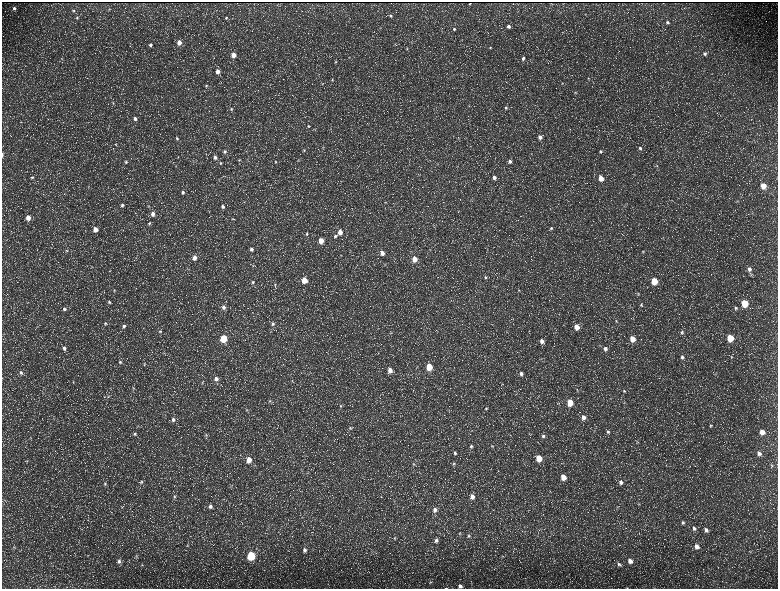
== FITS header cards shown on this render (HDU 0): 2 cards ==
NAXIS1  =                 1552 / length of data axis 1
NAXIS2  =                 1173 / length of data axis 2

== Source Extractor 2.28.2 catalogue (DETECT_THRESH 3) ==
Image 1552 x 1173 px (HDU 0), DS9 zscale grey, zoomed out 1/2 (1 PNG px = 2 x 2 image px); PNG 780 x 591 px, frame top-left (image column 1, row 1173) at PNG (2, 2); no overlay
Background 236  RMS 11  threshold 32.7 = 3 sigma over >= 5 px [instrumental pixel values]
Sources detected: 214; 34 cannot appear on this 1/2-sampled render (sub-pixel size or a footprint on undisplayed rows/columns) and are not listed; the other 180 listed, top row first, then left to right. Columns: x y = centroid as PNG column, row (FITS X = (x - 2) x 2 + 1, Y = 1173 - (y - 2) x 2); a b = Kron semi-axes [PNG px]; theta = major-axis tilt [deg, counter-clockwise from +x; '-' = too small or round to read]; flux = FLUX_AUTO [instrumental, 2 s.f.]
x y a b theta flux
470 4 2 2 - 940
14 8 5 4 - 5400
109 9 4 3 - 1500
73 10 3 3 - 2100
585 14 3 2 - 1100
390 16 4 3 - 2900
77 17 4 4 - 2500
226 18 4 4 - 3100
667 22 4 4 - 3500
508 26 4 3 - 5800
380 28 3 2 - 1100
454 29 4 3 - 2700
179 42 4 3 - 22000
150 45 4 4 - 4300
490 47 4 4 - 2200
407 49 4 2 - 1200
705 54 5 4 - 5100
233 55 4 3 - 21000
523 58 4 4 - 4500
335 62 4 3 - 2200
218 71 4 4 - 15000
588 78 4 3 - 1600
332 80 3 3 - 1800
562 84 4 4 - 2000
206 86 4 3 - 2400
575 92 4 3 - 2100
113 103 5 3 - 2500
506 108 5 4 - 3700
231 109 4 4 - 2900
135 118 5 4 - 6200
308 126 4 3 - 2300
540 137 4 4 - 10000
177 138 4 4 - 3300
459 139 3 3 - 1100
116 145 5 2 - 1600
323 147 3 2 - 1200
640 148 5 4 - 4500
304 150 4 4 - 2400
600 151 4 4 - 3300
225 152 5 4 - 4800
2 154 4 2 - 2200
215 157 4 4 - 6000
239 160 4 3 - 1800
298 160 4 4 - 1900
510 161 4 4 - 5500
126 162 4 4 - 3100
275 162 4 4 - 2300
221 163 4 4 - 2500
657 166 4 3 - 2000
32 177 4 4 - 2800
494 177 4 4 - 8300
601 178 4 4 - 32000
763 186 4 4 - 36000
183 192 4 4 - 4900
385 202 4 3 - 1500
122 205 4 4 - 4500
149 206 3 3 - 1800
223 206 5 4 - 6700
153 214 5 4 - 12000
28 218 4 4 - 20000
233 219 4 3 - 1700
149 223 4 4 - 2600
551 228 4 4 - 3200
95 229 4 4 - 18000
340 232 4 4 - 19000
307 234 4 3 - 2400
335 236 4 4 - 4000
321 240 4 3 - 30000
251 249 4 4 - 5700
67 251 3 2 - 1200
643 252 4 4 - 2900
382 253 4 4 - 15000
341 255 3 2 - 980
194 258 5 4 - 15000
414 259 4 4 - 28000
384 264 4 2 - 1200
253 266 3 3 - 1200
749 269 5 5 - 8500
485 277 4 4 - 3200
304 280 4 4 - 38000
654 281 4 4 - 64000
253 282 4 3 - 3100
275 285 4 3 - 2200
114 290 3 3 - 2000
519 290 4 3 - 2000
638 294 4 3 - 2000
109 302 4 4 - 2500
745 303 4 4 - 87000
641 305 4 4 - 2300
223 307 5 4 - 7100
735 308 5 4 - 4400
64 309 5 4 - 4300
616 321 4 3 - 2100
105 324 5 4 - 2800
273 324 5 4 - 4100
124 326 5 4 - 4900
577 327 4 4 - 22000
160 331 4 4 - 3200
682 332 4 4 - 3200
223 338 4 4 - 89000
730 338 4 4 - 72000
632 339 4 4 - 30000
542 341 4 4 - 9800
64 348 5 4 - 6000
605 349 5 4 - 6600
682 357 5 4 - 4800
731 357 4 4 - 2000
120 362 4 4 - 3400
144 364 5 3 - 2100
429 367 4 4 - 60000
390 370 4 4 - 14000
21 372 5 4 - 4900
521 374 5 4 - 7400
216 379 5 5 - 8800
73 382 3 2 - 1100
202 383 5 3 - 2600
133 388 4 4 - 2200
577 390 4 2 - 1000
624 391 4 3 - 2300
108 396 4 2 - 1300
270 401 4 4 - 2600
570 403 4 4 - 50000
341 406 5 4 - 3600
486 408 5 4 - 3100
247 409 4 4 - 2300
583 417 5 4 - 9700
173 420 5 5 - 6400
711 426 5 4 - 3400
350 428 5 4 - 3300
608 432 4 4 - 3000
762 432 5 4 - 21000
135 434 4 4 - 2800
206 435 5 4 - 3000
543 436 5 5 - 4100
30 437 3 2 - 1100
637 442 4 2 - 1600
471 446 6 4 -76 4600
492 446 4 3 - 1700
455 453 5 4 - 4300
759 453 6 5 - 9000
539 458 4 4 - 50000
249 460 5 4 - 23000
27 461 4 3 - 1900
414 464 6 3 -16 2800
454 464 5 4 - 3100
771 465 4 3 - 2000
259 473 3 2 - 1100
563 477 5 4 - 31000
141 482 6 4 -65 3200
621 482 6 5 - 7600
105 484 5 4 - 3400
231 486 4 2 - 1600
472 496 5 4 - 13000
174 497 6 4 -79 3500
639 504 4 3 - 1900
210 506 5 4 - 7400
617 507 4 3 - 1700
435 510 6 5 - 9800
683 522 5 4 - 4900
694 528 6 5 - 5200
706 530 6 5 - 7900
460 533 4 3 - 1800
469 536 5 5 - 3800
394 538 5 4 - 2500
436 540 5 4 - 5600
187 546 5 3 - 2200
697 546 6 5 - 11000
14 548 4 2 - 1400
305 550 5 4 - 6500
136 556 5 4 - 2400
251 556 5 4 - 160000
503 556 3 2 - 1400
119 561 6 5 - 6200
630 561 5 4 - 13000
619 564 5 5 - 5100
142 565 4 3 - 1900
430 582 6 4 24 2800
460 586 5 4 - 7600
446 588 5 2 - 1400
627 588 3 2 - 970
At the frame edge (FLAGS 8, measured only in part): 3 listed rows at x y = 2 154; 446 588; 627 588
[34 sub-pixel or undisplayed-footprint detections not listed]